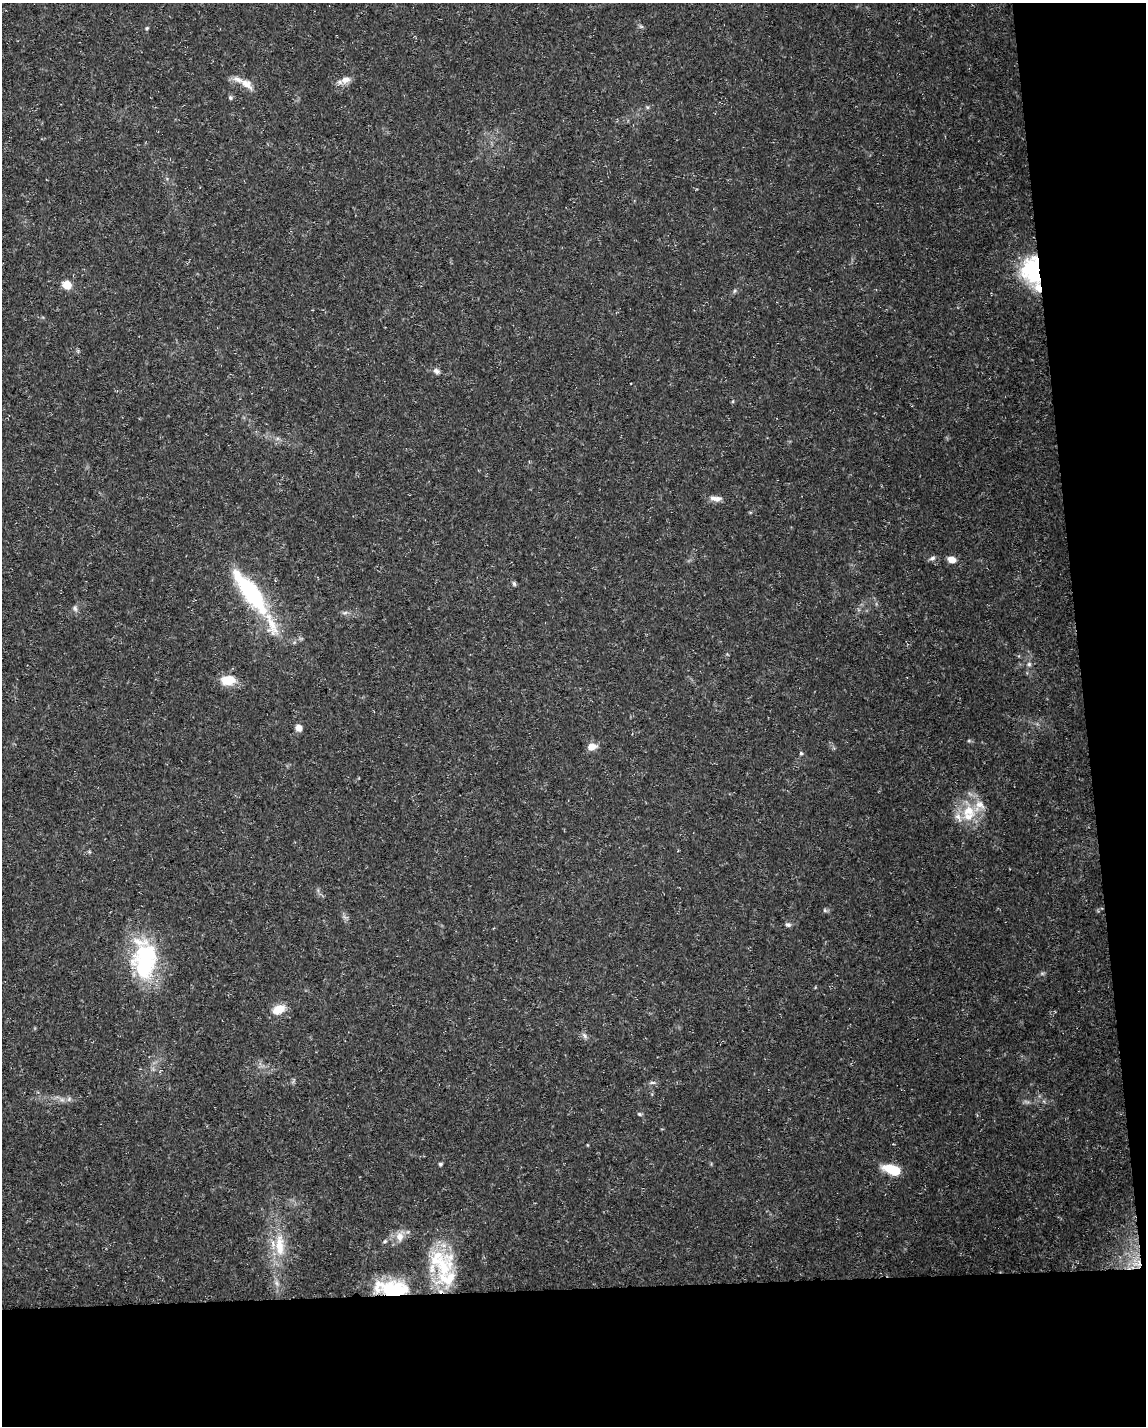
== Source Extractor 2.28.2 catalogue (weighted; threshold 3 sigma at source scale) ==
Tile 12 of 4 x 3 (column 4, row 3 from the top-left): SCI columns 3431-4574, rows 53-1476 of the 4574 x 4333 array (HDU 1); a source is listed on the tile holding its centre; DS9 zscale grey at full resolution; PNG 1148 x 1428 px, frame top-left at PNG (2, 3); no overlay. Shown black and unused: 15% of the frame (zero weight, under 3 of 5 exposures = <1% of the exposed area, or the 3 px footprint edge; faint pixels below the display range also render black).
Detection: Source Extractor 2.28.2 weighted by HDU 2 'WHT'; one run over the whole footprint, this tile lists its part. Background 0.0294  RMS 0.0029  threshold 0.013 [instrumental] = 3 sigma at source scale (4.5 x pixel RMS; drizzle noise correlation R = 1.50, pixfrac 1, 0.0396/0.0396 arcsec/px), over >= 5 px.
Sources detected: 53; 2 too faint to see at this stretch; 1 inside a brighter object's white glare — not listed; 9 inside a brighter listed object's ellipse — not listed separately; the other 41 listed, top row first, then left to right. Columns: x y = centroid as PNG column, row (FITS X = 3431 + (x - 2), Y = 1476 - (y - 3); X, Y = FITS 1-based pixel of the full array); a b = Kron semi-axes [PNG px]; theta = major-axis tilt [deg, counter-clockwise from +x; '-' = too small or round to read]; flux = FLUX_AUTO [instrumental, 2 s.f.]
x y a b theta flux
641 26 7 4 -19 0.46
146 28 5 4 - 0.37
345 80 14 8 18 2.4
246 84 20 10 -36 3.1
230 97 6 5 - 0.56
647 107 6 5 - 0.43
1032 270 31 21 -87 24
67 285 5 5 - 13
734 291 6 4 70 0.43
436 371 9 7 -31 1
716 498 16 7 -6 1.8
932 558 8 6 18 0.87
952 560 7 6 - 3.4
514 583 6 5 - 0.57
252 594 55 20 -55 29
75 608 8 5 -64 0.77
345 613 8 4 9 0.69
1029 664 6 6 - 0.63
228 680 19 12 2 5.1
299 728 7 7 - 1.8
592 747 12 8 16 2.3
801 753 5 4 - 0.4
968 811 20 16 -6 7.7
825 910 6 5 - 0.51
788 925 8 6 -9 0.73
144 959 50 29 -89 32
279 1009 15 10 29 4.5
584 1035 9 5 -53 0.85
653 1083 8 4 -1 0.65
62 1100 7 5 0 0.94
639 1114 6 5 - 0.47
587 1145 5 3 - 0.23
440 1164 5 4 - 0.47
892 1169 18 9 -19 8.3
400 1236 16 10 74 3
385 1241 7 5 30 0.56
280 1245 37 13 -89 9.4
440 1262 43 35 -72 21
1137 1264 16 12 25 4.1
277 1283 9 5 -70 1
392 1288 48 20 -4 18
Overlapping masked pixels (flux is a lower limit): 3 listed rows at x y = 1032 270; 1137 1264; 392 1288